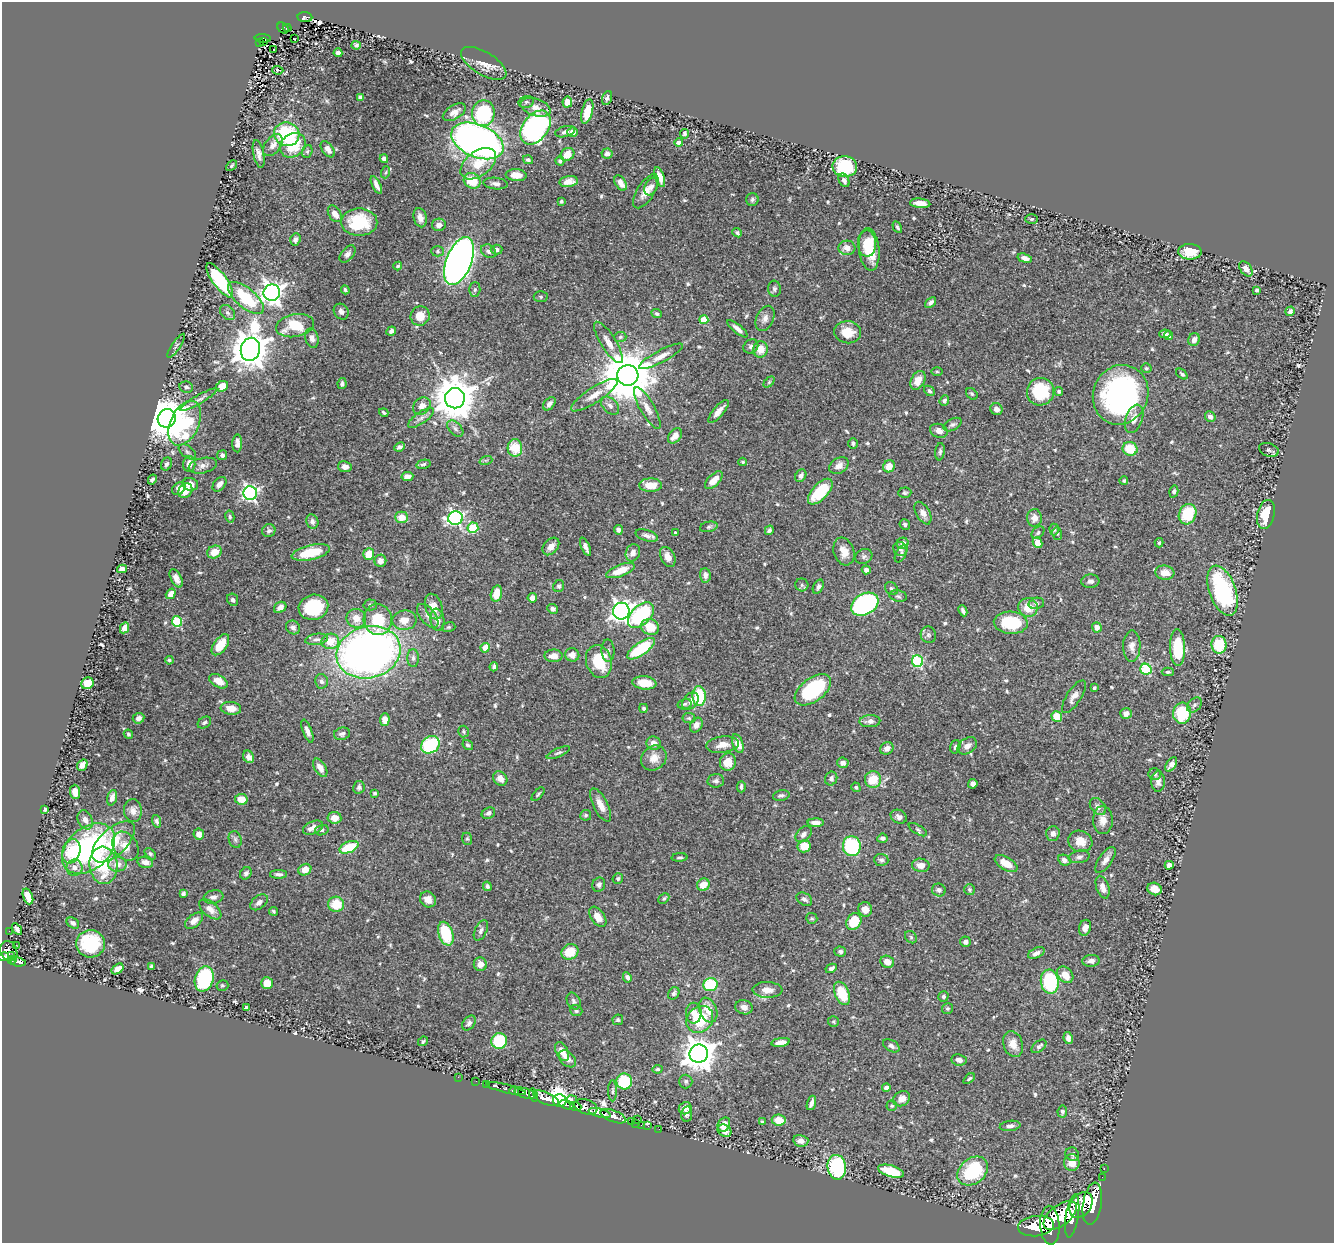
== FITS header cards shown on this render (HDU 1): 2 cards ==
NAXIS1  =                 1332
NAXIS2  =                 1241

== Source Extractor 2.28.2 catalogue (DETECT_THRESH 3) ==
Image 1332 x 1241 px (HDU 1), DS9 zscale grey, 1 PNG px = 1 image px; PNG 1336 x 1245 px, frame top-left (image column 1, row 1241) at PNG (2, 2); each listed source drawn as its Kron ellipse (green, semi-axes under 4 px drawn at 4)
Background 0.646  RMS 0.018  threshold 0.0528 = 3 sigma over >= 5 px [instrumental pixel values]
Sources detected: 638; of the 638, the 500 brightest by FLUX_AUTO listed and drawn (138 fainter detections omitted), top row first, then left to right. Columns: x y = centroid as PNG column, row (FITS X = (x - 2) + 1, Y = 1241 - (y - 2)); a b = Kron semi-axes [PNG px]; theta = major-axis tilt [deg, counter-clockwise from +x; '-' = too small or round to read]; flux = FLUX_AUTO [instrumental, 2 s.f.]
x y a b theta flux
305 17 7 5 -5 130
283 28 6 4 -43 120
287 28 4 2 - 39
263 38 8 3 -4 120
295 39 3 2 - 2.1
263 41 3 2 - 25
259 43 3 2 - 20
356 45 5 4 - 2.7
273 49 3 3 - 2.7
338 53 4 4 - 4.3
484 63 25 11 -31 14
278 70 5 3 - 2.1
360 97 4 4 - 2.8
607 98 7 5 69 3.1
526 102 7 5 12 2.4
567 102 5 5 - 8.5
536 107 15 8 -19 10
587 111 12 5 76 20
454 112 13 7 31 8.2
483 113 13 11 81 94
535 128 19 12 53 330
565 132 10 5 14 4.4
572 132 5 5 - 7.6
287 134 13 11 -22 84
684 134 4 3 - 2.7
477 141 27 16 -23 810
679 143 4 4 - 6.7
273 145 12 7 53 8.1
293 145 14 11 39 43
328 149 9 5 -52 6.7
307 151 6 5 - 2.2
259 154 14 5 -78 6.3
567 154 7 6 - 14
607 154 5 5 - 4.7
384 159 4 4 - 4.5
528 160 5 4 - 2.2
560 161 5 4 - 2.1
478 164 20 12 37 27
231 166 6 4 42 1.8
845 166 12 10 -3 65
386 172 6 4 71 1.8
516 175 10 6 -4 10
660 177 10 4 -71 11
844 180 7 5 -61 3.9
472 181 8 7 - 30
569 181 9 5 8 8.3
621 183 8 5 -58 9.1
495 184 12 5 -7 4.9
376 185 10 4 -64 6.2
651 187 9 6 65 4.9
646 191 19 8 58 13
752 199 6 6 - 2.5
561 201 3 3 - 2.5
920 203 10 4 -5 11
335 214 9 6 -57 9.9
420 218 10 6 -76 8.5
1032 219 6 5 - 2.4
359 222 18 13 0 62
439 225 7 6 - 6.3
897 227 6 3 -61 2.1
737 233 5 4 - 2
295 240 6 5 - 3.3
867 244 13 9 -89 14
847 248 8 7 - 10
869 249 21 10 -84 39
497 250 6 5 - 4.1
437 251 6 5 - 2
488 251 8 6 -33 4.3
1190 252 12 7 -2 23
348 254 10 6 50 4.6
1025 258 7 4 -16 5.6
459 261 25 12 68 1100
398 266 4 3 - 1.8
1246 269 8 5 -52 8.2
220 280 20 7 -54 96
774 289 8 6 -86 3.3
345 290 4 3 - 2
475 290 7 5 88 2.4
1257 290 3 3 - 2.2
272 293 8 8 - 760
541 297 7 5 -3 2.2
246 298 22 9 -40 61
931 302 6 4 41 4.4
1290 311 5 4 - 4.8
227 312 8 6 -44 3.9
341 312 8 7 - 4.6
657 314 5 4 - 2.3
420 316 10 9 - 16
765 318 13 8 64 7.5
704 320 4 4 - 32
295 326 19 11 10 38
737 329 12 4 -39 5.7
391 331 5 3 - 3.7
848 332 13 11 -7 20
1165 334 6 4 9 6.6
1169 335 5 4 - 4.7
620 337 6 5 - 2.3
312 338 10 6 -75 5.3
1194 340 6 5 - 7.3
608 342 24 7 -58 12
176 346 14 4 56 2.8
751 346 8 6 38 3.9
250 349 11 9 77 3000
760 349 8 7 - 15
661 356 24 6 28 10
1146 368 5 5 - 1.9
937 372 6 4 -2 1.8
1182 374 6 4 -40 2.2
628 375 10 10 - 8100
918 380 10 6 62 13
769 382 6 4 46 1.8
342 384 6 4 79 2.8
222 386 6 5 - 16
186 387 7 5 -12 3.1
929 391 6 4 -42 2.2
1059 391 4 4 - 2.3
1040 392 14 13 - 57
972 394 6 5 - 2
594 395 27 7 33 14
1121 395 30 27 66 290
455 398 10 10 - 4100
199 400 21 4 30 5.3
944 400 5 4 - 2.6
549 404 8 5 50 5.1
422 406 10 7 43 7.8
610 406 10 7 -46 5.5
647 408 23 7 -61 10
996 409 6 5 - 5.3
719 411 14 5 50 10
384 413 5 3 - 1.9
1210 417 5 5 - 3.8
167 418 9 9 - 4700
421 418 15 5 34 5.5
1134 419 14 8 71 11
185 423 24 14 65 100
953 425 10 5 27 3.6
455 429 10 6 -45 4.4
939 431 9 6 -22 7.2
675 436 8 6 49 11
237 443 9 5 89 7.2
853 444 5 5 - 2.3
399 447 5 4 - 3.9
515 448 9 7 -85 30
1130 449 7 6 - 30
1269 450 10 6 -19 3.6
187 452 10 5 -38 3.8
940 452 9 4 84 2.7
222 455 5 5 - 3.3
486 460 6 4 17 2.1
743 462 4 3 - 1.8
167 464 7 5 62 2.9
189 464 8 6 88 9.7
423 464 7 4 13 2.4
203 466 14 7 13 6.9
839 466 10 7 34 7.6
889 466 6 5 - 15
345 467 7 5 -9 6.8
801 476 6 5 - 4.2
407 477 6 4 10 7.9
152 479 5 3 - 3
714 480 11 5 44 11
1124 481 4 4 - 2.1
190 484 8 6 -12 11
219 484 8 5 49 6.8
651 485 11 6 0 19
179 488 7 5 40 7.9
185 491 8 6 51 18
1174 491 6 4 74 3
820 492 16 8 47 58
250 493 7 7 - 310
905 493 6 5 - 2.4
923 513 12 6 -60 6.8
1188 514 10 8 65 54
1266 514 15 8 76 38
230 517 6 4 -77 2.1
402 517 6 6 - 16
455 518 7 6 - 260
1034 518 8 7 - 9.7
312 521 7 6 - 4.4
905 524 5 5 - 2.5
709 527 9 5 12 2.7
473 528 5 5 - 80
1054 529 6 4 -89 2.2
618 530 5 4 - 3.6
769 530 5 4 - 2.6
269 531 7 6 - 3.4
1038 532 7 5 43 2.6
676 533 4 3 - 2.6
1057 533 6 5 - 2.1
647 536 12 5 -17 5
1038 542 5 4 - 25
903 543 6 5 - 6.4
1159 543 4 3 - 1.8
551 546 10 7 48 8.7
585 547 10 4 -66 5.5
900 549 7 6 - 2.9
844 551 14 10 -71 12
214 552 7 6 - 16
311 552 19 7 13 39
633 553 9 7 69 7.6
369 554 6 5 - 19
901 554 9 5 61 3
864 556 9 7 27 4.3
668 557 10 7 -63 8.1
380 561 6 6 - 6.7
122 569 5 4 - 5.9
620 570 15 6 20 21
866 570 4 4 - 4.3
1165 573 9 7 -6 12
705 575 7 5 -86 5.3
176 578 10 5 -62 6.9
1090 581 9 6 5 4.6
802 585 6 6 - 2.8
559 586 6 5 - 2.3
818 587 7 5 62 3.6
891 589 7 5 -43 2.5
1222 591 26 13 -71 140
496 593 8 5 75 19
171 594 6 4 56 8.1
898 596 9 5 -11 3.2
532 598 5 4 - 7.8
233 600 6 5 - 3.4
1036 603 8 5 13 2.6
865 604 14 10 31 190
370 605 7 5 -2 2.3
280 607 7 5 34 7.7
313 607 15 12 13 59
434 607 13 8 -71 15
1028 607 10 9 - 19
553 609 6 4 -25 4
621 611 8 8 - 640
963 611 6 3 -65 3.6
641 615 15 9 44 110
428 616 14 7 -51 6.9
356 618 10 9 - 13
378 620 15 14 - 45
404 620 12 9 5 14
437 620 11 7 -82 9.5
177 621 5 5 - 79
1011 623 17 11 -4 65
293 627 7 6 - 4.2
449 627 7 5 14 2.1
650 627 9 8 - 25
1097 627 5 5 - 8.2
124 628 6 4 64 6.9
928 635 8 7 - 3.5
316 639 11 5 9 4.2
330 641 9 8 - 22
220 645 12 6 54 26
1219 645 9 7 -83 52
1132 646 15 8 89 9
485 648 5 4 - 14
1178 648 18 7 -88 50
641 649 16 6 35 74
608 651 11 6 -89 4.3
368 652 32 25 15 860
572 655 7 6 - 9.7
554 656 9 6 0 9.2
413 658 9 6 90 3.9
169 660 4 3 - 2.1
599 661 16 13 -73 45
917 661 6 5 - 110
494 667 4 4 - 3
1146 669 5 5 - 76
1168 672 6 4 0 2.2
219 681 10 6 -30 11
321 681 7 6 - 4
87 683 6 5 - 21
644 683 12 6 -6 24
1094 688 4 3 - 2.2
813 690 21 11 37 110
699 696 10 6 -88 66
1074 697 19 7 57 7.1
690 701 10 7 49 5.8
685 704 7 5 16 2.2
1194 705 8 6 45 3.8
231 708 10 6 -6 14
644 708 4 4 - 2.2
1126 713 6 5 - 7.2
1182 713 10 9 - 54
1057 716 6 5 - 25
138 718 6 5 - 5.3
689 718 6 5 - 2
385 720 6 5 - 9.5
870 721 10 6 3 6.4
204 723 7 5 34 2.7
696 725 8 6 61 5.6
307 731 12 4 -70 6
463 732 6 5 - 2
128 734 5 4 - 1.9
342 734 8 6 14 3.8
654 743 7 6 - 8.5
738 744 10 5 -69 11
430 745 10 8 36 77
468 745 6 4 -33 2.5
722 745 16 8 7 11
967 746 11 7 33 7.3
955 747 7 5 75 3.2
887 748 7 6 - 5.9
558 753 12 4 24 3.1
249 757 6 5 - 7.4
654 758 13 11 42 14
728 762 8 8 - 19
843 763 6 5 - 4.9
1171 764 8 5 57 9
82 765 6 5 - 6
320 768 10 5 -58 8.5
1155 774 6 6 - 2.6
500 778 8 6 -49 8.5
831 778 7 6 - 4.4
873 780 8 8 - 26
716 781 8 6 3 3.8
1158 782 10 6 90 6.3
973 784 5 4 - 5.6
359 787 6 5 - 3.5
741 787 5 4 - 3.4
856 787 5 4 - 1.9
75 792 7 5 -87 8
375 793 4 3 - 3
538 794 8 4 48 1.9
781 795 8 5 14 3.3
112 798 8 5 75 6.5
241 799 6 5 - 16
601 805 18 7 -63 12
1098 807 10 6 -49 4.9
45 809 4 3 - 2.8
133 811 11 9 -87 7.6
488 813 7 5 25 3.9
586 815 5 5 - 2.5
899 817 8 6 -26 4.9
334 818 7 6 - 12
85 820 10 7 -66 7.1
1103 820 14 10 -88 12
157 821 6 4 -70 2.9
816 823 8 4 0 8.4
313 828 10 6 22 11
322 830 7 5 16 2.2
918 830 10 4 -32 2.7
1053 833 7 6 - 6.2
199 834 5 5 - 7.5
803 834 9 6 45 4.8
882 838 5 4 - 3.5
235 839 8 6 -75 3.3
467 839 6 5 - 2
1080 841 12 10 -19 15
113 842 26 13 43 39
125 846 15 12 -56 15
804 846 6 6 - 23
852 846 10 9 - 110
349 847 10 5 22 42
89 849 30 21 41 230
71 851 12 9 72 44
150 854 7 4 -45 2
680 857 8 3 4 2.2
1079 857 10 6 10 4.5
881 860 7 6 - 3.1
1064 860 6 5 - 5.7
1105 860 15 6 55 7.2
145 862 8 5 -14 7.1
118 864 9 7 5 9.4
1006 864 12 6 -30 17
103 865 18 14 -84 60
921 865 9 6 -8 8.7
1169 865 4 4 - 7.2
74 868 8 8 - 6.3
305 870 7 5 31 12
246 873 6 5 - 4
278 874 8 4 0 3.8
618 879 5 5 - 2.1
599 885 7 6 - 3.3
703 885 6 6 - 14
487 886 5 3 - 2.7
1103 887 12 6 -71 9.4
1154 889 7 6 - 10
939 890 7 6 - 3.4
969 890 5 5 - 1.9
183 894 4 4 - 2.9
28 896 8 4 -69 14
213 897 10 6 12 5.2
664 898 6 4 45 2.1
428 899 8 7 - 8.9
804 899 8 6 -31 4.2
259 902 10 6 40 5.7
336 904 8 7 - 27
210 909 13 7 -41 8.7
865 909 7 7 - 9.3
273 911 4 3 - 1.8
598 917 11 6 -55 12
812 918 5 5 - 1.9
194 921 10 6 38 9
854 922 9 7 60 32
73 923 7 5 -33 3.6
1085 928 8 6 72 6.9
17 929 6 3 -57 3.6
481 930 11 6 64 4.2
9 931 2 2 - 6.8
446 934 12 7 -71 56
911 937 7 5 -47 2.3
966 942 5 5 - 4.6
90 944 14 13 - 72
16 945 2 2 - 7.8
9 951 10 8 -66 750
570 952 9 7 28 25
840 952 6 5 - 2.8
1036 953 9 5 25 4.8
12 956 4 3 - 80
4 957 5 4 - 430
12 960 4 3 - 170
1091 961 8 6 6 6.6
18 962 7 4 -9 250
887 962 7 6 - 11
480 964 7 6 - 8.8
151 966 4 3 - 2.5
831 968 6 4 27 3.4
118 969 7 4 35 8.8
1065 975 9 7 -49 17
627 977 5 4 - 4.1
204 979 13 9 73 93
1050 982 12 9 -83 98
267 983 6 6 - 15
222 985 6 5 - 1.8
710 985 7 6 - 76
767 990 15 8 -2 9.7
674 993 6 5 - 2.8
842 993 12 7 -67 40
943 996 5 5 - 2.5
574 1001 9 6 -65 3.6
744 1007 9 7 -16 7.4
246 1008 4 4 - 3.2
948 1009 5 5 - 2
708 1010 13 8 -68 19
576 1011 6 5 - 3.3
694 1013 10 8 -88 9.4
700 1019 14 12 45 51
618 1020 5 5 - 2.5
833 1022 5 5 - 1.8
469 1023 8 5 51 3.5
1068 1038 6 4 -79 5
423 1041 5 4 - 2.1
499 1041 8 8 - 61
781 1042 9 4 9 9.4
1013 1044 13 9 -72 11
891 1046 9 5 -30 4.3
1039 1046 8 5 39 4
562 1052 10 6 -62 12
699 1054 9 9 - 2100
567 1059 10 6 -45 7.5
959 1060 7 5 -7 6.5
658 1069 5 4 - 1.9
458 1077 2 2 - 10
969 1079 6 3 39 2.1
476 1081 2 2 - 8
686 1081 7 6 - 2.8
624 1082 8 8 - 67
487 1084 2 2 - 12
886 1088 4 4 - 8.6
506 1089 20 3 -14 340
514 1091 5 4 - 270
613 1091 10 3 90 2.2
526 1093 11 5 -17 1000
533 1095 7 4 -75 530
546 1098 14 6 -24 2500
571 1099 5 4 - 200
902 1099 9 7 32 11
560 1100 6 6 - 3700
811 1103 7 3 72 5
566 1105 7 3 -16 410
892 1106 5 5 - 1.9
576 1107 6 4 -21 640
586 1107 12 7 -19 840
685 1108 6 6 - 10
1062 1112 6 4 81 2.9
600 1113 11 4 -15 1200
687 1114 8 5 82 3.4
613 1116 13 5 -21 1600
638 1120 3 2 - 65
779 1120 7 5 -9 20
631 1121 3 2 - 27
762 1122 4 3 - 1.9
635 1123 3 2 - 15
641 1125 2 2 - 12
724 1125 7 6 - 11
648 1126 4 3 - 11
1010 1126 10 5 8 4.4
659 1129 2 2 - 13
724 1131 7 5 -37 6.1
801 1141 7 6 - 7.9
1072 1154 7 6 - 3.4
1072 1163 8 7 - 14
837 1167 12 9 -85 130
1104 1168 3 2 - 17
891 1171 13 5 -17 37
973 1171 17 12 40 79
1102 1177 2 2 - 6.3
1092 1204 21 9 81 4000
1081 1205 14 10 54 3200
1060 1215 19 10 38 4600
1072 1216 22 6 81 3200
1050 1225 19 9 -86 5100
1036 1226 18 10 7 5000
At the frame edge (FLAGS 8, measured only in part): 1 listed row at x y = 4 957
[138 fainter detections neither listed nor drawn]